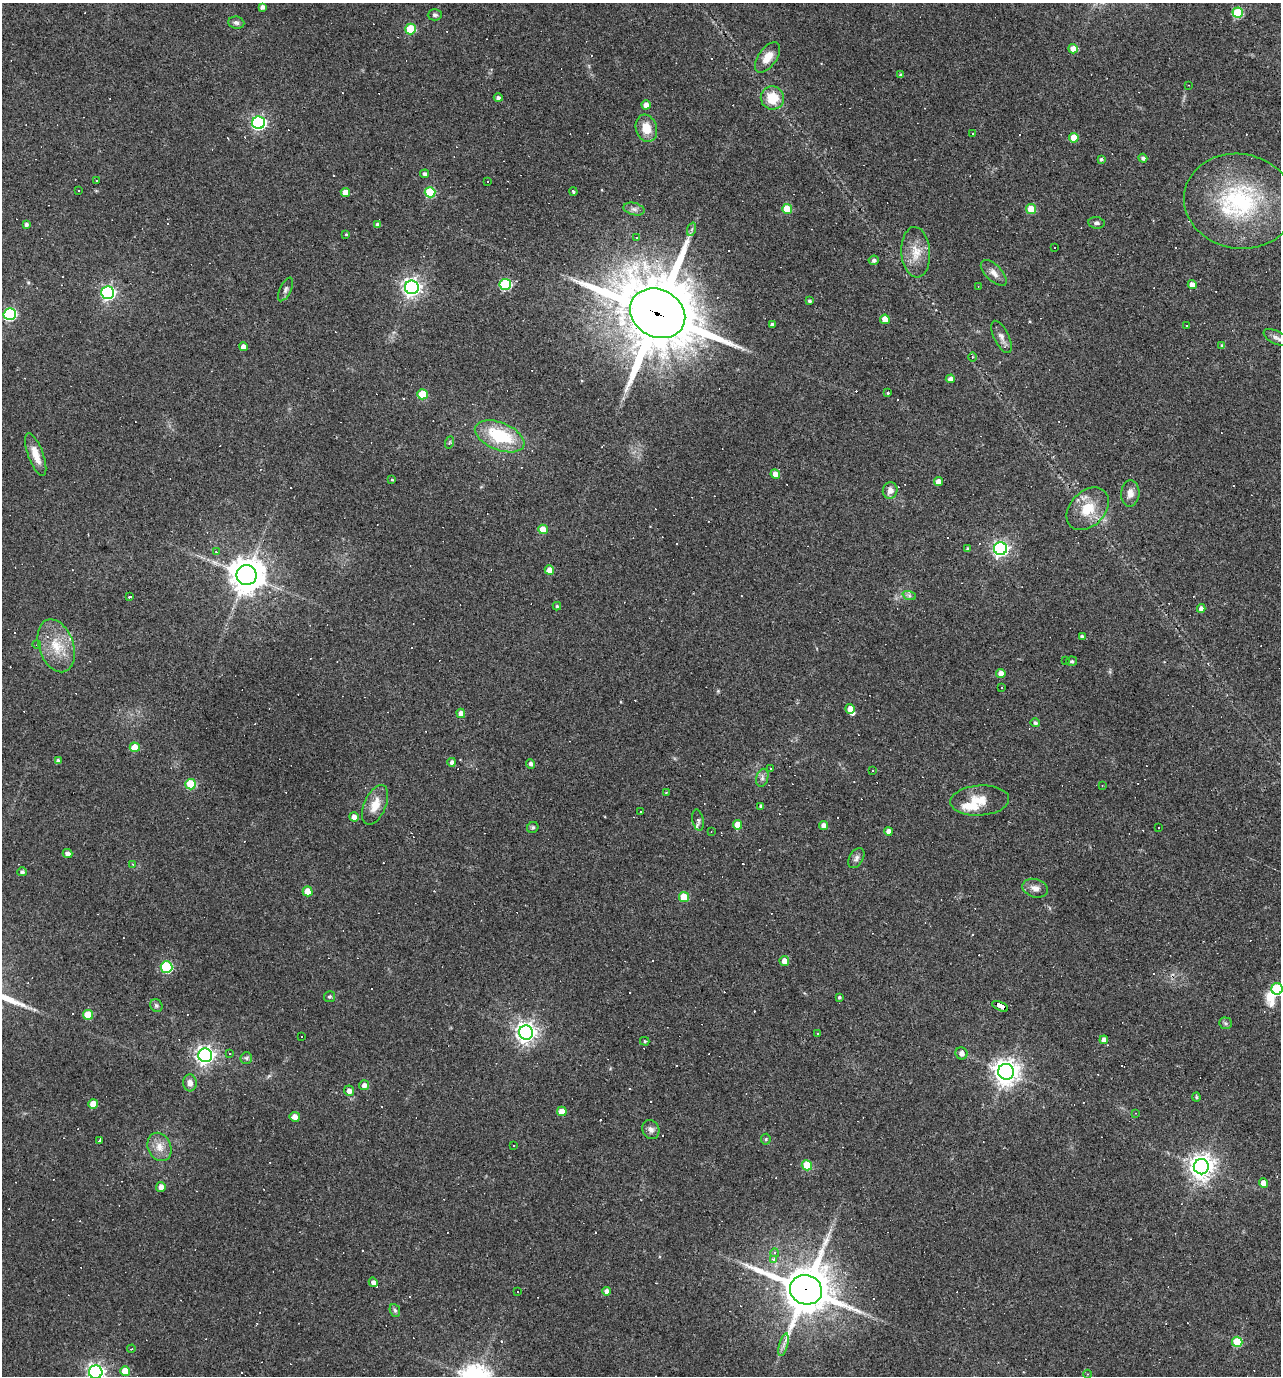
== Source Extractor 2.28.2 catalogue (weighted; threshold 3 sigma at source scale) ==
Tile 6 of 4 x 4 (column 2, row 2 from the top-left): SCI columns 1413-2691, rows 2751-4124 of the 5514 x 5499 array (HDU 1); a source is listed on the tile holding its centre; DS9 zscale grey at full resolution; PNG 1283 x 1378 px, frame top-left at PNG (2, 3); each listed source drawn as its Kron ellipse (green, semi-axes under 4 px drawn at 4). Shown black and unused: <1% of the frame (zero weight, under 3 of 4 exposures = <1% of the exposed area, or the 3 px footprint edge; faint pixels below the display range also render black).
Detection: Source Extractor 2.28.2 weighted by HDU 2 'WHT'; one run over the whole footprint, this tile lists its part. Background 0.0693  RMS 0.0056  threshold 0.0251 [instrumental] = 3 sigma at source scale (4.5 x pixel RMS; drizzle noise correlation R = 1.50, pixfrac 1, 0.05/0.05 arcsec/px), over >= 5 px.
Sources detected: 260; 1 inside a brighter object's white glare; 89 cosmic-ray / hot-pixel residue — neither listed nor drawn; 4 inside a brighter listed object's ellipse — not listed separately; the other 166 listed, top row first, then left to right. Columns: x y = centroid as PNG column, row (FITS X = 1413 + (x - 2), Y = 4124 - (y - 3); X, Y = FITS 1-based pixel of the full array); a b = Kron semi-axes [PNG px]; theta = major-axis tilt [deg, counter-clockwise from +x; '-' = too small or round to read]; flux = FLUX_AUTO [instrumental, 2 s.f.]
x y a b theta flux
262 7 4 4 - 2.1
1238 13 5 5 - 33
435 15 7 5 2 1.3
236 23 8 6 -8 1.8
410 29 5 5 - 23
1073 49 5 4 - 4.6
767 57 17 9 55 7.7
901 75 4 3 - 1.1
1188 85 3 2 - 0.31
498 98 4 4 - 1.5
772 98 12 11 - 13
646 105 4 4 - 4.8
259 123 6 6 - 130
646 128 14 10 -73 9.6
973 133 2 2 - 0.46
1074 138 5 5 - 9.2
1143 158 4 4 - 1.7
1101 159 4 3 - 0.87
425 174 4 4 - 1.8
96 180 2 2 - 0.37
487 181 3 2 - 0.47
79 191 3 2 - 0.46
573 191 4 3 - 1
345 192 4 4 - 4.1
430 192 5 5 - 31
1239 201 55 47 -10 75
634 209 10 6 -15 2.1
787 209 5 5 - 18
1031 209 5 5 - 14
1097 223 8 6 -7 1.5
26 225 4 4 - 1.4
378 225 4 4 - 1.8
692 229 7 4 71 1.1
346 234 3 3 - 0.52
636 238 4 3 - 0.53
1055 247 3 3 - 1.2
916 252 25 14 -86 10
874 260 5 4 - 1.7
994 273 16 8 -45 3.8
505 284 6 5 - 47
1192 285 4 4 - 3.2
978 286 3 2 - 0.32
412 287 7 7 - 280
286 289 13 5 64 1.7
108 293 6 6 - 120
810 301 3 3 - 1
658 313 29 23 -29 5900
10 314 6 6 - 80
885 319 5 4 - 7.9
772 325 4 3 - 1.8
1186 325 3 2 - 0.64
1001 337 17 7 -64 3
1275 337 13 6 -27 2.5
1222 346 4 3 - 1.5
243 347 4 4 - 3.4
972 357 4 3 - 0.55
950 379 5 4 - 2.5
888 393 3 2 - 0.56
422 394 5 5 - 16
500 436 26 13 -22 31
450 442 6 4 71 0.71
36 455 23 7 -70 6.8
775 474 5 4 - 4.9
392 480 3 3 - 0.52
938 482 4 4 - 4.3
890 490 8 7 - 3.7
1130 493 13 9 86 4.1
1088 509 24 17 46 15
543 529 5 4 - 11
968 549 4 3 - 1.2
1000 549 6 6 - 180
216 552 4 4 - 0.68
549 570 5 4 - 4.6
246 575 10 10 - 1200
909 595 7 4 -20 1.2
129 596 3 3 - 6.3
557 606 4 4 - 0.81
1201 608 4 4 - 2.4
1082 637 4 3 - 1.7
37 645 4 3 - 0.53
56 646 27 17 -71 16
1065 661 2 2 - 0.43
1072 661 5 4 - 0.82
1001 673 4 4 - 4
1002 688 3 2 - 0.53
850 709 5 4 - 4.9
461 713 5 4 - 3.8
1035 723 4 4 - 1.3
135 747 5 4 - 9.4
58 761 4 4 - 1.5
452 762 4 4 - 2.2
531 764 5 4 - 1.9
770 768 3 2 - 0.59
873 771 3 2 - 0.52
762 778 9 6 73 1.9
191 784 5 5 - 28
1102 786 3 2 - 0.4
666 792 3 2 - 0.45
980 800 29 15 4 11
375 805 21 11 66 8.4
761 806 4 3 - 1.4
641 811 3 3 - 5.5
354 817 5 4 - 3.7
698 820 11 5 -78 1.6
738 825 5 4 - 6.3
824 825 5 4 - 3.1
533 827 6 5 - 0.97
1159 828 3 2 - 0.72
888 831 4 4 - 3.1
711 832 3 2 - 0.34
68 854 5 4 - 3
856 858 11 7 59 2
132 864 3 3 - 0.89
22 872 4 4 - 1.4
1035 888 13 9 -17 3.6
308 891 5 5 - 8.9
684 897 5 5 - 18
784 961 5 5 - 4.1
166 967 6 5 - 48
1277 989 6 5 - 43
330 997 5 5 - 1
839 997 3 3 - 0.93
156 1005 7 6 - 1.2
1000 1006 9 4 -25 200
88 1015 5 5 - 16
1225 1023 6 5 - 1.1
526 1033 7 7 - 330
817 1033 3 3 - 1.2
301 1036 2 2 - 0.45
1104 1040 4 4 - 3.3
645 1041 5 4 - 0.72
230 1053 3 3 - 0.68
961 1053 6 6 - 2.8
205 1055 7 7 - 260
246 1058 6 6 - 1.1
1006 1072 8 8 - 580
190 1083 8 6 -86 3
364 1085 5 5 - 3
349 1091 5 5 - 3.1
1196 1097 4 4 - 0.64
93 1104 5 5 - 10
562 1111 5 4 - 7.1
1135 1113 4 3 - 0.45
295 1117 5 5 - 4.3
651 1129 10 8 -63 2.6
766 1139 5 5 - 0.69
99 1140 3 3 - 4.4
514 1145 3 2 - 0.55
159 1147 14 11 -66 6.3
807 1165 5 5 - 16
1201 1167 7 7 - 550
1264 1183 5 4 - 5.7
161 1187 5 5 - 3.4
775 1253 4 4 - 1.8
773 1260 3 3 - 3.3
373 1282 5 4 - 2.5
806 1290 16 14 -20 2500
606 1291 4 4 - 2.7
517 1292 2 2 - 0.36
395 1310 6 5 - 0.99
1237 1342 5 5 - 24
783 1345 12 3 75 1.9
131 1349 4 3 - 0.44
125 1371 5 5 - 9
96 1372 7 6 - 220
1087 1374 4 3 - 0.45
Overlapping masked pixels (flux is a lower limit): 3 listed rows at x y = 658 313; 1000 1006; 806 1290
Isophote crosses this tile's border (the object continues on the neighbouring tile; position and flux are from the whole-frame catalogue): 3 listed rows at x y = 1275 337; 1277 989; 96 1372